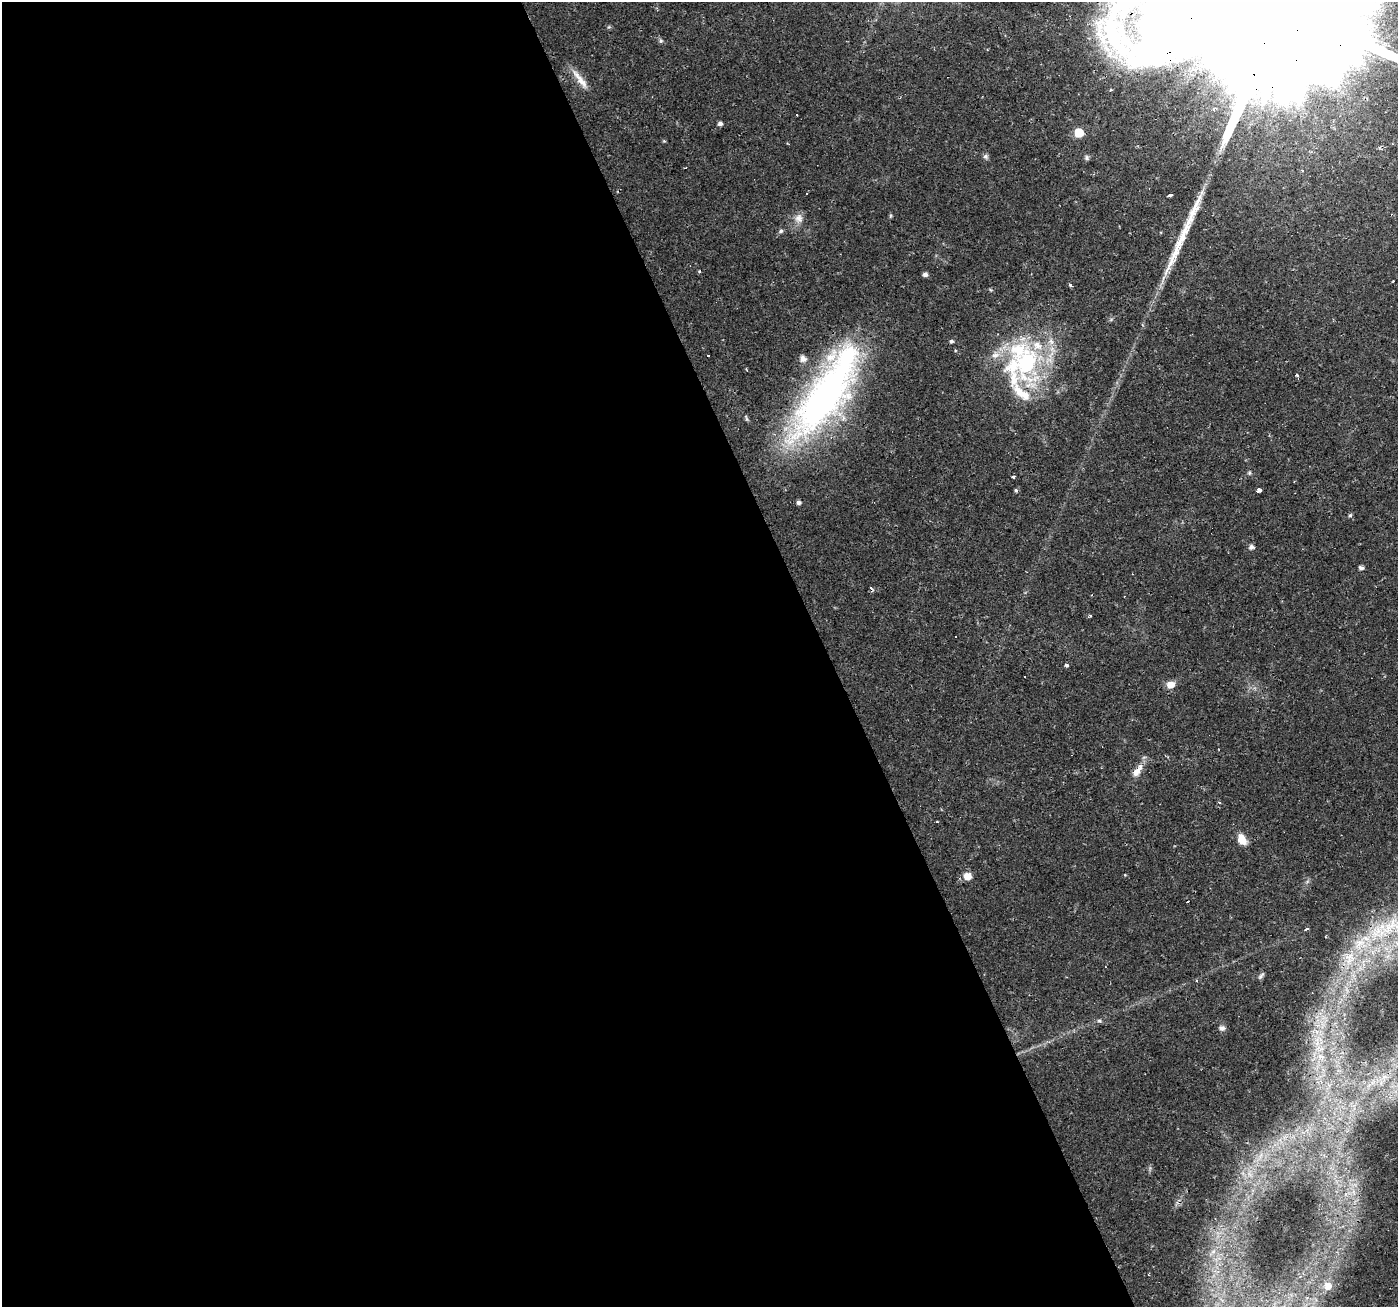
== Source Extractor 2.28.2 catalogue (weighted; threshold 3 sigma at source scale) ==
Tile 9 of 4 x 4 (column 1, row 3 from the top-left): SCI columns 1-1396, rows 1437-2741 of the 5582 x 5430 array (HDU 1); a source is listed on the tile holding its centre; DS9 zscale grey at full resolution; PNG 1400 x 1309 px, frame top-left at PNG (2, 2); no overlay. Shown black and unused: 59% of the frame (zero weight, under 2 of 3 exposures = <1% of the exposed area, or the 3 px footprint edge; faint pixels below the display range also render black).
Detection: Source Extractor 2.28.2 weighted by HDU 2 'WHT'; one run over the whole footprint, this tile lists its part. Background 0.0171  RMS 0.0023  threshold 0.0102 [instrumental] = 3 sigma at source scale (4.5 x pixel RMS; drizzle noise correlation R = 1.50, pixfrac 1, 0.0396/0.0396 arcsec/px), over >= 5 px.
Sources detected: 66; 9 cosmic-ray / hot-pixel residue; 1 long thin detection or spike segment (spike, bleed or trail) — not listed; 9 inside a brighter listed object's ellipse — not listed separately; the other 47 listed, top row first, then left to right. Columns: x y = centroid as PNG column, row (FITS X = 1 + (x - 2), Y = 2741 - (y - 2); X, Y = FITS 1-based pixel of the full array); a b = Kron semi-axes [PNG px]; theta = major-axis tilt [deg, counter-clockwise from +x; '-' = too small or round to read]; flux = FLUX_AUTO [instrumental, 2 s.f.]
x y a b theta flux
1285 7 177 32 21 55000
661 41 6 5 - 0.44
581 80 28 8 -53 2.8
1214 109 3 2 - 0.34
797 114 3 3 - 6.3
720 123 4 4 - 0.76
1079 133 6 6 - 9.5
664 141 4 4 - 0.24
1170 195 5 3 - 0.75
799 218 13 12 - 1.8
781 231 6 5 - 0.53
699 271 4 4 - 0.24
925 274 5 4 - 0.86
1070 285 3 3 - 2.5
951 341 5 4 - 0.45
708 356 3 2 - 0.43
803 359 7 6 - 1.4
1026 362 62 35 -86 31
746 369 3 3 - 0.23
1296 375 3 3 - 0.47
826 395 120 36 57 90
1249 473 6 5 - 0.37
1013 477 3 3 - 0.93
1016 490 5 5 - 0.35
1258 490 4 3 - 6.4
798 502 5 4 - 0.77
1350 515 5 4 - 0.41
1251 547 5 5 - 0.93
1361 568 4 4 - 0.91
1090 615 4 3 - 0.3
956 637 3 3 - 0.47
1066 665 3 3 - 0.65
1170 685 7 6 - 2.6
1137 771 15 9 45 1.9
1242 839 12 8 -61 3
967 876 8 7 - 2.3
1393 926 83 27 25 30
1306 929 4 2 - 0.55
1261 976 11 5 52 0.54
1197 980 3 3 - 0.99
1099 1020 4 3 - 0.73
1222 1028 8 7 - 0.81
1317 1032 7 4 -71 0.73
1321 1056 7 4 -17 0.59
1354 1192 12 4 -75 1.1
1213 1251 7 4 73 0.64
1328 1286 9 9 - 2.6
Overlapping masked pixels (flux is a lower limit): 3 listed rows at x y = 1285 7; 826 395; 1393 926
Isophote crosses this tile's border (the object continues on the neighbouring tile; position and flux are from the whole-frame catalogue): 2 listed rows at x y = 1285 7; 1393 926